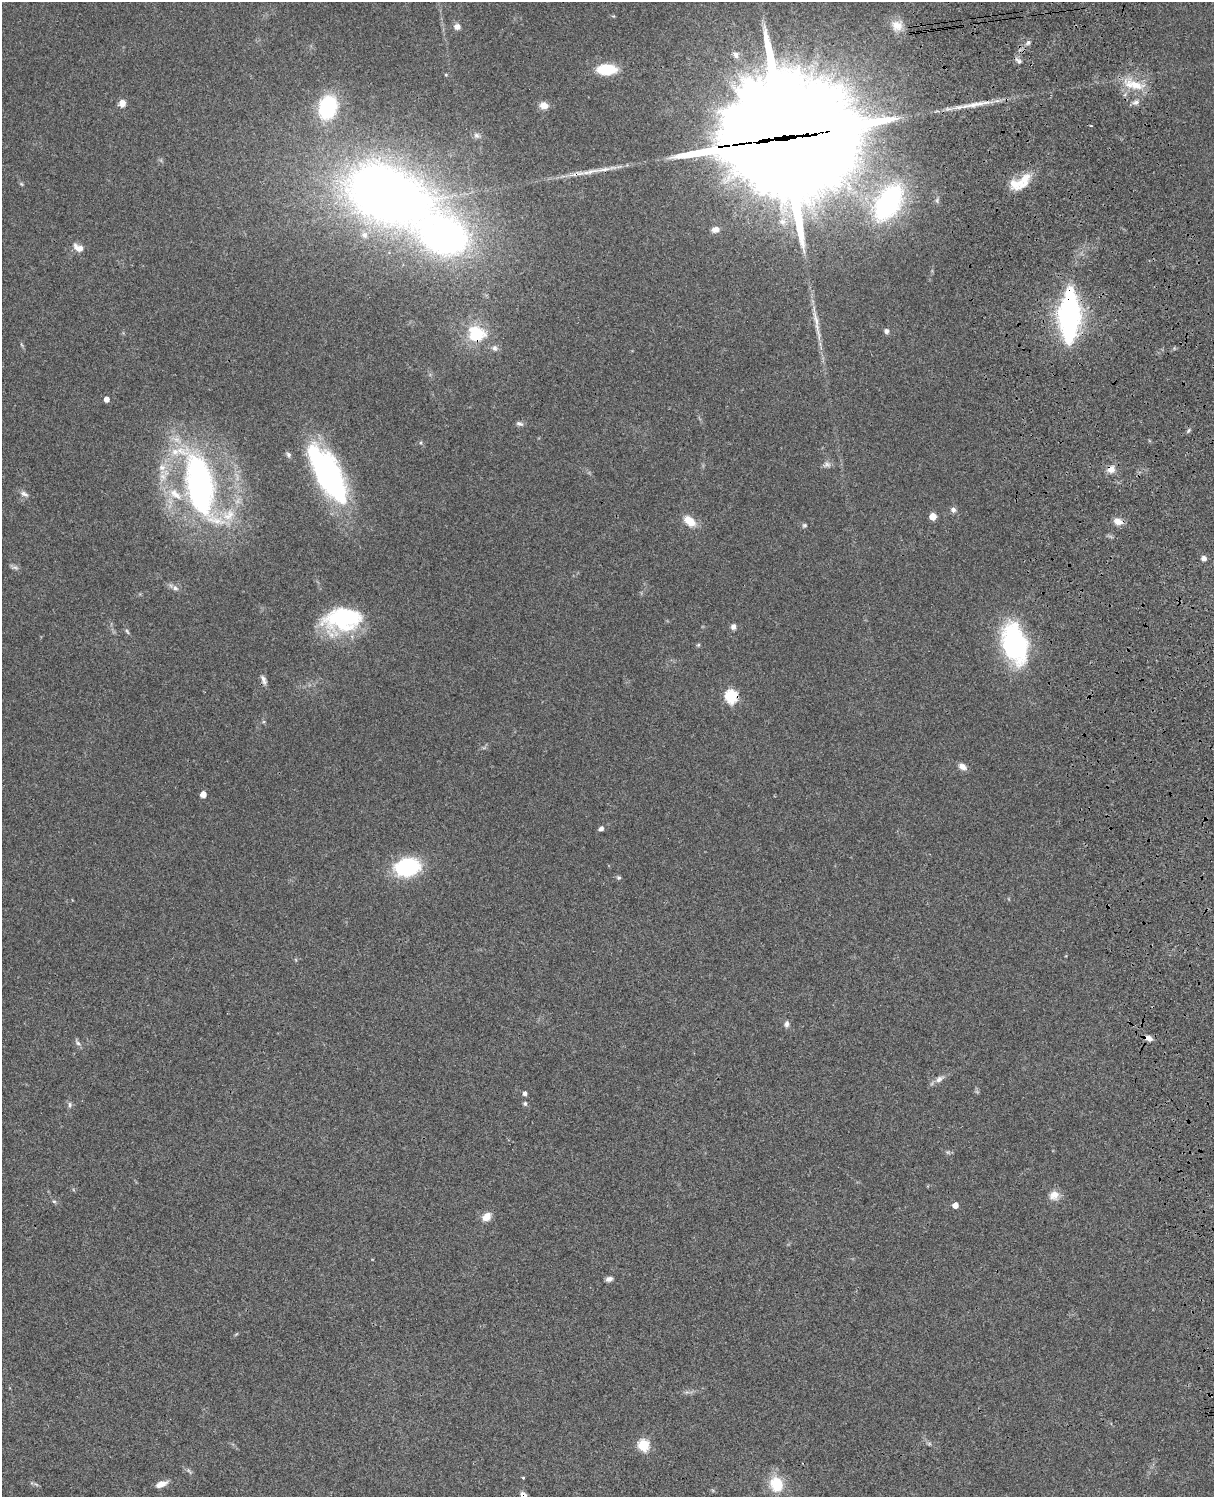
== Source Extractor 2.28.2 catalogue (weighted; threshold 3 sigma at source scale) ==
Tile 6 of 4 x 3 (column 2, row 2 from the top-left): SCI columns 1334-2545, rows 1772-3266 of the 5088 x 4924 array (HDU 1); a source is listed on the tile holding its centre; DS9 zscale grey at full resolution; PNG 1216 x 1499 px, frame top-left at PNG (2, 2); no overlay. Shown black and unused: <1% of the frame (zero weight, under 3 of 4 exposures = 6% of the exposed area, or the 3 px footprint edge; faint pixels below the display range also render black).
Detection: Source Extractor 2.28.2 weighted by HDU 2 'WHT'; one run over the whole footprint, this tile lists its part. Background 0.0847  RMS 0.006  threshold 0.027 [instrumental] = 3 sigma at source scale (4.5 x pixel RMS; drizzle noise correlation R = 1.50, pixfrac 1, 0.05/0.05 arcsec/px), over >= 5 px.
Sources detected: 84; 2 too faint to see at this stretch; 3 long thin detections or spike segments (spike, bleed or trail) — not listed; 6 inside a brighter listed object's ellipse — not listed separately; the other 73 listed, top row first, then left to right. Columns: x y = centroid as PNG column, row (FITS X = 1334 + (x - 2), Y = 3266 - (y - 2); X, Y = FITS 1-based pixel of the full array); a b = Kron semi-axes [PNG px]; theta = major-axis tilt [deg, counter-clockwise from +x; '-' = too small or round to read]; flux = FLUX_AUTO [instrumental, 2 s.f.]
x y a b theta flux
897 25 16 14 -6 7.8
457 27 8 7 - 2.8
1028 43 8 6 60 1.6
736 55 9 8 - 3.1
1018 61 11 5 -43 2
606 70 19 10 1 22
446 75 4 4 - 0.66
1134 85 31 12 -13 14
1136 102 9 7 12 2.3
122 103 8 7 - 4.2
544 105 10 9 - 4.5
328 107 27 19 72 42
476 135 9 7 -44 2.1
785 138 44 39 -3 18000
576 174 33 6 11 7.9
1018 184 24 14 -2 12
387 195 72 44 -24 590
937 200 8 5 67 1.3
888 202 32 19 58 120
715 229 9 7 6 4
364 235 10 9 - 3.8
444 236 37 29 -22 230
78 248 13 8 -26 4.6
1069 316 49 17 89 140
886 331 6 6 - 1.8
476 334 19 17 -1 26
494 348 9 8 - 2.3
106 399 4 4 - 4.5
520 424 10 6 -12 1.7
1188 431 7 4 59 0.98
288 455 8 6 -64 1.5
827 464 11 7 12 2.3
162 467 10 8 0 4.2
1111 469 9 8 - 5
328 474 61 23 -61 140
200 485 73 28 -76 190
24 494 12 7 -25 2.3
953 510 7 6 - 2
933 516 5 5 - 12
690 521 15 9 -38 8.8
1118 521 12 8 -23 4.1
804 525 6 5 - 1.1
1204 558 6 6 - 2.1
175 588 8 7 - 2.1
342 619 41 25 9 59
733 627 7 6 - 2.2
127 631 8 4 -55 1
1015 643 49 27 -75 73
698 645 6 4 44 0.74
263 680 14 6 -68 2.6
731 696 6 6 - 71
962 767 10 6 -31 3.6
203 794 5 5 - 6.7
601 828 7 5 28 1.8
407 867 21 14 10 58
619 878 7 4 -15 0.95
787 1024 8 5 79 2
1148 1038 10 6 -15 3
78 1043 9 5 -48 1.7
939 1079 13 7 35 3.2
525 1093 5 4 - 2.2
525 1103 6 5 - 1.1
70 1105 8 5 -85 1.4
1054 1195 13 13 - 5.4
54 1201 6 4 -2 0.86
955 1205 5 4 - 4.9
486 1217 9 7 43 6.4
609 1279 8 5 10 2.3
643 1445 6 5 - 50
523 1478 3 3 - 0.58
161 1484 11 6 21 5.1
776 1484 17 14 -74 17
524 1496 9 6 -58 4.2
Overlapping masked pixels (flux is a lower limit): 9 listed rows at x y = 785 138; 576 174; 1069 316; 476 334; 1111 469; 263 680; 731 696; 1148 1038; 524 1496
Isophote crosses this tile's border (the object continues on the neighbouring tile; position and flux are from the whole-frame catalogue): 1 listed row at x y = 524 1496